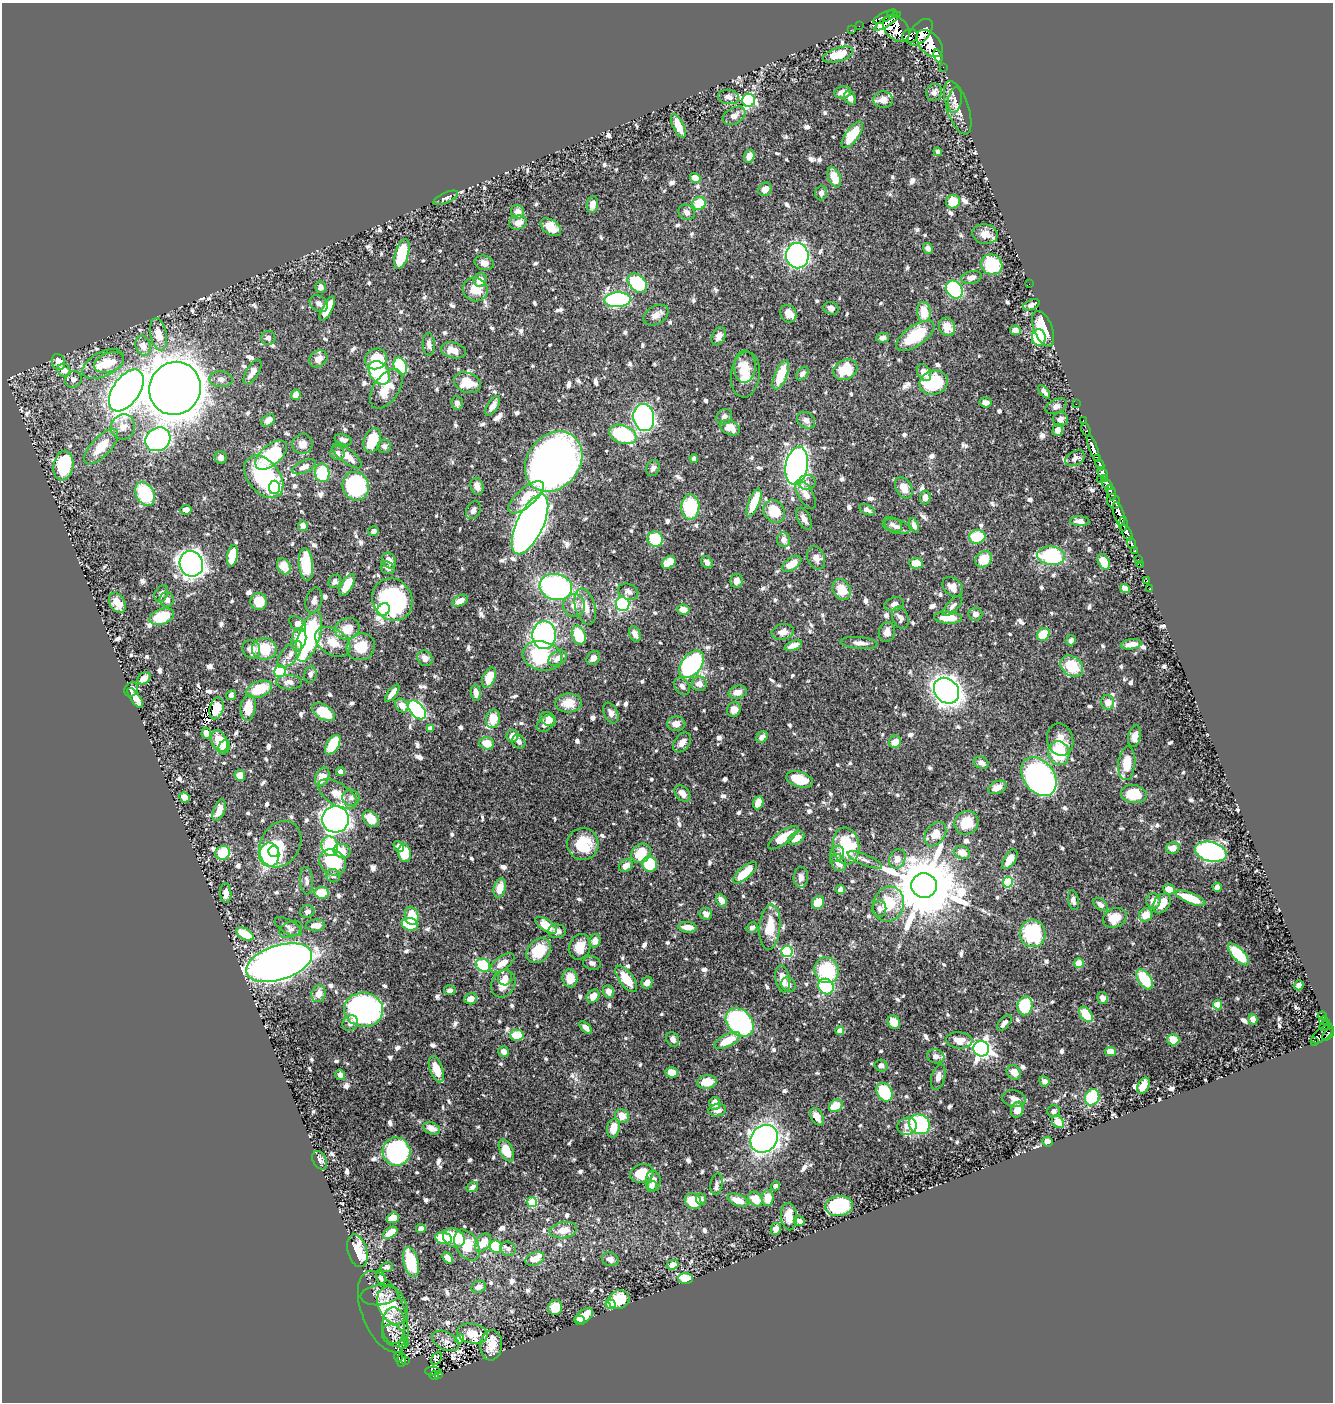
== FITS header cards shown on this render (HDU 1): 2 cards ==
NAXIS1  =                 1331
NAXIS2  =                 1400

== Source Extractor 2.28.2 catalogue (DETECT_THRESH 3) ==
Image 1331 x 1400 px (HDU 1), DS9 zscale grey, 1 PNG px = 1 image px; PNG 1335 x 1404 px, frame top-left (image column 1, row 1400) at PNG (2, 3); each listed source drawn as its Kron ellipse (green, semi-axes under 4 px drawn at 4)
Background 0.448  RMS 0.0078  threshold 0.0235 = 3 sigma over >= 5 px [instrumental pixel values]
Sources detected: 936; of the 936, the 500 brightest by FLUX_AUTO listed and drawn (436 fainter detections omitted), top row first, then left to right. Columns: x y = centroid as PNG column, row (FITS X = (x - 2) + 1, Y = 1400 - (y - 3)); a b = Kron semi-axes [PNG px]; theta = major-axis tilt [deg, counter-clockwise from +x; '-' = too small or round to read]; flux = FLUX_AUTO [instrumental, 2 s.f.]
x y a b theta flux
892 14 5 3 - 36
884 17 12 4 28 73
887 21 15 4 34 180
859 26 2 2 - 3.1
896 28 15 11 -46 1200
851 30 2 2 - 5.2
920 32 16 9 50 1800
910 36 8 7 - 280
929 43 16 10 -48 2300
838 55 16 7 17 15
938 56 7 3 -71 160
943 67 2 2 - 6.1
843 92 8 6 11 4.9
934 92 9 7 58 2.6
729 97 10 7 -7 3.6
850 98 7 5 -61 2.9
749 100 6 6 - 87
883 100 10 8 -5 5.1
955 100 13 7 80 3
958 108 28 11 -71 7.8
734 116 12 8 30 4
678 126 13 5 -65 9.1
852 135 15 6 54 17
938 152 4 4 - 2.1
749 156 7 5 70 6.7
834 177 10 6 -69 12
695 178 5 5 - 5.8
765 189 7 6 - 5
821 193 7 6 - 2.8
446 198 13 5 24 2
953 202 7 6 - 13
699 203 7 6 - 19
592 204 8 5 82 4.5
518 212 7 6 - 5.3
686 212 8 7 - 2.6
518 223 9 7 15 4.4
551 227 11 7 -37 7.6
985 234 12 10 -10 5.4
928 248 6 4 -58 2.2
402 254 15 6 74 27
797 256 12 11 - 210
484 263 10 7 -14 3.2
992 264 11 10 - 24
971 277 10 6 13 2.9
480 280 7 6 - 5.6
637 283 11 7 -43 39
1029 284 2 2 - 4
321 287 6 5 - 2.1
475 289 12 11 - 9.6
954 290 9 7 -57 63
617 300 13 7 3 88
319 304 10 7 -33 2.7
1031 305 8 5 24 2.4
831 308 8 6 -17 3.2
327 309 13 5 63 12
924 312 10 7 -85 12
788 314 9 8 - 5.2
656 315 13 9 31 4.3
947 327 9 8 - 6.8
1043 329 19 9 -68 22
1015 330 5 4 - 3.4
158 334 16 8 -79 8
719 336 9 6 64 3.2
915 336 22 10 35 28
1039 337 8 7 - 38
268 338 7 7 - 2.2
882 338 6 5 - 2.5
429 344 11 6 -87 2.3
143 346 10 7 -71 4
453 350 12 7 -14 5.8
318 359 10 7 36 4.7
376 359 11 10 - 17
58 362 8 6 -69 5.8
109 363 15 9 20 9.2
103 364 22 12 26 13
400 366 9 6 -65 40
745 366 16 11 89 10
64 370 7 6 - 5.8
845 370 12 10 28 20
252 372 14 6 59 4.6
924 372 9 6 -62 4.9
379 373 13 9 -55 42
802 374 7 5 49 2.3
745 375 23 14 83 9.3
781 375 15 6 69 17
73 379 8 8 - 2.6
221 379 12 7 -3 2.6
467 383 14 9 -20 14
934 383 14 12 17 37
175 388 27 25 63 1300
386 389 22 12 56 13
126 390 23 13 55 530
1044 392 8 3 -51 2.3
296 395 5 5 - 3.7
985 402 6 5 - 2.2
457 403 7 6 - 2.1
1076 404 2 2 - 7.2
493 406 11 5 57 3.8
1056 406 11 7 26 2.6
724 417 8 7 - 2.5
644 418 13 10 -80 220
1060 419 7 7 - 2.8
268 420 7 5 39 3.3
806 420 10 7 -38 3.1
1083 420 3 2 - 7.5
123 427 12 12 - 5.3
730 428 10 7 -24 6.8
1058 430 6 5 - 3
1086 430 7 3 -70 36
623 434 14 9 -21 45
158 439 13 11 35 130
343 440 9 5 -19 2.9
372 440 13 8 72 15
302 444 10 10 - 5.3
384 446 7 6 - 2.2
101 447 22 9 47 13
1093 448 14 4 -70 640
337 453 7 6 - 2.4
271 455 19 10 41 42
347 456 18 7 -37 8
221 457 6 6 - 2.4
1075 458 10 7 30 2.4
1097 458 4 3 - 86
694 459 4 4 - 2
554 462 32 26 52 420
1100 464 5 3 - 160
63 465 15 10 80 35
797 466 19 11 80 200
304 467 12 6 24 3.3
653 468 8 6 67 2.3
322 473 9 7 -80 26
1103 473 7 4 -54 99
264 477 24 16 -51 58
1105 478 4 3 - 74
1100 479 3 2 - 28
807 482 8 7 - 2.5
1108 485 6 4 -48 270
356 486 14 13 - 65
477 486 9 6 -72 4.2
274 487 6 5 - 73
904 488 11 8 -59 6.1
1111 493 7 3 -76 190
145 494 12 9 -61 31
806 494 16 7 -59 5.3
526 497 22 9 41 13
925 497 7 5 86 3.3
1113 501 8 6 -57 370
754 503 15 5 69 16
690 507 12 9 89 33
186 510 6 5 - 3.5
473 510 9 7 61 2.7
867 510 8 4 -27 2.3
774 511 12 10 -51 14
1119 514 12 5 -73 780
804 519 12 6 -62 3.2
1080 521 9 5 -3 3.1
530 524 32 13 65 700
893 524 10 6 -30 2.1
1123 524 7 3 89 160
914 525 7 4 -71 2.8
303 526 5 4 - 4.2
897 527 14 7 -12 2.9
373 531 5 4 - 2.3
1127 533 9 4 -62 570
977 537 8 7 - 20
655 539 8 7 - 23
784 540 7 6 - 3.4
1131 543 6 4 -71 110
1135 551 3 3 - 75
232 556 11 5 80 17
1051 556 14 9 -6 47
816 558 12 8 -68 4
984 559 9 7 44 12
1138 559 3 3 - 18
389 560 8 6 -56 3.8
669 562 7 5 37 14
707 562 6 5 - 2.7
1104 562 8 5 -65 9.5
916 563 7 5 0 6.5
191 564 13 11 -69 440
306 564 16 7 -84 29
792 564 11 6 36 9.3
1140 564 2 2 - 5.4
284 566 8 6 -60 8.6
388 568 7 6 - 2
1147 580 3 2 - 3.4
335 581 7 6 - 2.1
736 581 7 6 - 2.9
347 585 12 5 59 12
556 587 16 13 -14 110
952 587 11 8 -45 5.1
1125 588 5 4 - 4.7
1150 588 2 2 - 2.5
841 590 11 8 -62 9.6
628 592 10 8 -20 2.5
161 594 9 6 65 2.6
167 600 7 7 - 3.7
392 600 22 19 -54 73
259 601 8 8 - 10
314 601 13 8 75 3
460 601 9 5 27 4.2
117 603 11 7 -62 8.5
623 604 7 7 - 50
894 604 10 6 15 2.9
574 605 11 11 - 5.4
953 606 13 5 47 2.1
585 607 18 10 -75 7.8
383 610 7 5 50 63
683 610 6 5 - 6
975 614 7 6 - 3.1
162 617 13 7 20 17
900 618 11 7 -68 2.9
948 618 14 6 -3 10
298 624 10 6 -39 5
347 629 13 10 19 9.8
783 632 11 8 10 4.6
887 632 10 8 75 4
635 634 8 5 -65 3.7
544 635 14 11 87 110
579 635 10 6 -70 19
1043 635 7 6 - 13
309 637 26 10 71 96
299 639 12 7 78 13
1071 640 5 4 - 2.3
333 642 19 13 -34 11
859 643 19 6 -5 3.7
1131 644 10 5 9 5
793 646 9 4 19 4.5
361 647 14 13 - 13
251 649 9 8 - 5.8
264 649 12 10 1 15
290 654 16 8 51 4.7
542 656 20 14 -14 34
425 658 8 7 - 3.2
558 658 10 6 30 3.5
593 658 7 6 - 3.2
692 664 16 9 51 110
1072 666 12 9 -40 19
280 671 6 5 - 54
310 674 8 6 80 2.1
144 678 7 5 35 4.2
489 678 10 6 66 13
289 682 13 7 -1 3.5
699 684 7 7 - 3.6
682 686 9 7 -54 2.4
131 689 8 6 52 2.9
259 689 13 8 20 18
946 691 14 11 -47 450
738 692 9 6 14 4.3
392 693 10 4 53 3.9
476 693 8 5 -82 4
231 695 5 4 - 2.1
135 698 12 5 -55 7.2
1108 702 7 6 - 4.8
568 703 13 9 4 9.7
402 705 7 6 - 4.9
216 708 11 6 76 4.2
248 708 13 7 83 11
734 709 7 6 - 4.2
417 710 11 6 -49 95
324 712 12 7 -31 16
611 713 11 7 -66 3.2
493 719 9 7 82 9
548 719 8 6 -34 4.3
546 724 10 7 37 4.2
676 724 9 7 3 4.1
430 728 4 4 - 3.4
206 733 6 4 -78 4.7
512 736 6 6 - 5
1135 736 11 6 78 3.9
762 737 6 5 - 3.8
1060 740 16 13 -77 7.9
219 741 11 7 -64 15
519 742 7 6 - 2.2
682 742 11 7 53 3.9
895 742 6 6 - 5.8
487 743 7 6 - 8.7
333 745 11 6 58 20
224 747 7 5 62 2.7
1059 753 12 10 -75 25
981 763 8 6 -24 2.6
1127 763 17 8 85 11
340 772 4 4 - 3.2
240 775 5 5 - 5.1
322 777 10 6 64 7.6
1039 777 21 15 -53 160
799 779 14 7 -18 18
997 787 9 6 24 5.9
337 794 21 11 -32 8.2
682 794 9 6 -48 4
1134 794 13 9 -9 16
184 797 5 4 - 6.6
351 798 8 8 - 2.2
758 803 6 5 - 6.9
219 810 11 5 70 5.1
336 819 13 13 - 450
371 819 9 6 -44 11
966 823 12 11 - 12
935 834 13 9 54 7.9
783 838 18 6 35 12
796 838 9 5 28 6.9
280 844 24 19 57 20
583 844 16 15 - 20
330 846 10 8 -71 35
846 846 18 13 -84 34
399 847 6 4 -56 2.1
1173 848 7 6 - 4.5
274 851 5 5 - 33
342 851 8 7 - 7.7
962 852 8 6 -20 6.7
1211 852 16 9 -15 150
223 853 7 6 - 22
405 853 9 6 -83 13
641 853 10 8 48 16
837 854 8 6 62 2.3
269 855 12 10 89 110
897 859 10 8 63 5
1010 859 11 5 57 7.1
865 860 18 5 -22 3
333 862 14 12 -44 29
838 863 9 7 -54 5.7
650 864 8 7 - 19
626 866 7 5 32 4.4
745 873 15 6 41 14
333 876 7 6 - 2.4
801 877 10 7 85 2.9
306 881 14 6 -86 2.8
1008 882 5 5 - 38
924 885 13 12 - 5800
1217 887 5 4 - 2.1
500 888 10 6 76 8.9
1169 889 6 5 - 5.9
840 890 4 4 - 3.4
226 893 10 5 -88 4.5
322 893 7 6 - 13
1191 898 15 5 -22 17
721 900 7 5 -61 3.3
1073 900 10 5 -78 2.7
1153 901 7 7 - 4.6
818 903 7 5 57 13
1162 903 11 7 54 8.9
888 904 18 15 67 19
1100 905 8 5 -37 2.3
879 909 8 7 - 2.4
307 911 7 6 - 2.2
706 914 6 6 - 2.6
1146 915 7 6 - 7.6
412 916 9 7 -78 14
1115 918 12 9 24 10
410 924 8 6 -12 15
315 925 10 6 5 5.3
546 925 12 5 -33 11
288 927 15 6 -29 2.7
688 927 9 5 -5 4.7
770 927 22 10 85 14
752 928 5 5 - 2.7
291 929 12 8 26 2.6
557 931 9 6 1 2.7
1033 933 14 12 -81 41
245 934 9 5 -29 17
595 941 7 5 71 3.9
580 947 13 10 67 8.1
539 951 14 10 47 17
787 951 5 5 - 58
1238 954 14 6 -47 30
279 963 34 17 17 510
502 963 14 6 34 6.9
592 963 9 6 -19 2.1
1079 963 5 5 - 7.4
483 965 7 6 - 36
827 970 13 12 - 33
505 978 8 7 - 3.5
570 978 9 7 -83 8.7
626 979 15 7 -53 13
782 979 14 7 -80 7.1
1145 979 11 6 -57 21
647 982 6 5 - 3.5
503 984 14 11 62 8.1
788 984 7 7 - 2.2
1299 985 5 4 - 3
826 986 8 7 - 46
450 990 6 5 - 2.2
608 991 6 5 - 3.8
319 994 8 7 - 6
593 996 7 6 - 6.1
1102 998 6 5 - 2.5
471 999 6 5 - 4.6
1217 1005 4 4 - 14
1025 1006 9 7 77 30
364 1010 19 17 -5 150
1086 1014 8 5 -52 15
1322 1016 4 3 - 20
1253 1019 5 4 - 3.1
1323 1021 4 3 - 33
740 1022 16 12 -46 98
894 1022 7 6 - 7.5
350 1023 8 7 - 3.1
1004 1023 10 5 50 2.6
1325 1025 6 3 44 130
586 1028 8 4 -47 2.9
840 1031 4 4 - 6.2
1322 1034 13 6 39 240
1328 1034 7 4 49 280
517 1035 6 5 - 19
673 1039 7 6 - 2.4
959 1040 13 8 -5 5.9
1173 1040 6 5 - 11
727 1041 14 6 27 12
1314 1042 4 3 - 17
981 1049 8 7 - 260
1110 1051 6 4 -5 8.4
504 1052 5 5 - 3.7
936 1056 9 7 -13 2.6
881 1066 7 6 - 2.6
436 1069 13 6 -70 8.8
672 1072 6 5 - 7.1
1014 1072 8 6 -49 5.4
340 1075 5 5 - 2.1
938 1077 13 7 75 3.6
1044 1081 5 5 - 2.9
707 1082 10 6 8 11
1143 1086 9 5 61 6.5
884 1092 10 7 -59 32
1092 1097 8 7 - 29
1014 1099 12 8 -9 3.3
715 1103 6 5 - 5
836 1106 7 5 36 11
717 1110 9 6 12 3.8
1017 1110 8 6 71 5.5
1054 1111 6 6 - 2.1
622 1116 7 6 - 6.8
817 1117 9 6 -62 5.7
1058 1122 7 5 -55 7.9
919 1124 11 9 -34 65
907 1126 10 8 14 3.7
431 1128 9 6 -22 5.3
613 1128 9 6 78 8.3
764 1139 15 12 48 330
1048 1142 5 4 - 4.6
506 1150 11 6 -65 13
396 1152 14 14 - 110
320 1160 10 6 -61 2.6
642 1173 12 9 15 14
653 1181 10 7 -85 4.1
716 1184 11 6 80 2
651 1186 6 5 - 2.5
776 1186 5 4 - 2.1
472 1187 6 4 35 2.1
768 1198 8 6 89 8.9
701 1199 5 5 - 2
755 1199 8 6 -52 8.4
738 1200 11 5 -22 6.9
693 1201 9 7 -40 18
532 1202 5 5 - 31
839 1206 14 10 7 40
789 1217 14 8 -87 7.8
393 1218 6 5 - 8.9
799 1221 5 5 - 2.5
421 1229 4 4 - 3.7
776 1229 6 5 - 3.3
563 1230 14 8 8 7.3
390 1233 8 5 35 7.2
443 1238 8 5 -10 22
454 1238 11 9 -30 15
483 1243 10 7 54 9.6
467 1245 17 11 -60 19
496 1247 6 6 - 27
508 1249 8 6 -20 2.1
357 1251 17 9 -74 23
448 1258 6 4 -48 5.5
535 1259 10 6 20 7.1
610 1259 8 6 -21 2.6
411 1262 15 7 -77 25
673 1265 6 4 26 3.9
387 1267 6 5 - 2.1
381 1277 7 4 -73 2.8
686 1278 7 5 -2 19
479 1287 8 6 22 3.4
380 1295 19 10 6 4.9
619 1300 11 9 25 13
611 1304 5 4 - 12
392 1305 20 13 -65 15
555 1307 7 7 - 14
383 1312 43 21 -68 17
584 1316 10 6 35 8.2
579 1320 5 4 - 5.4
394 1325 18 11 -89 7.4
472 1334 15 9 -10 10
394 1336 13 10 -38 2
460 1339 4 4 - 10
446 1341 14 8 -28 3.7
404 1343 6 4 57 4.6
491 1345 15 11 85 9
398 1357 5 2 - 20
437 1358 7 4 62 4.2
401 1360 7 4 84 60
406 1360 2 2 - 5.3
433 1371 7 4 1 48
439 1374 3 2 - 5.9
434 1376 5 3 - 49
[436 fainter detections neither listed nor drawn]